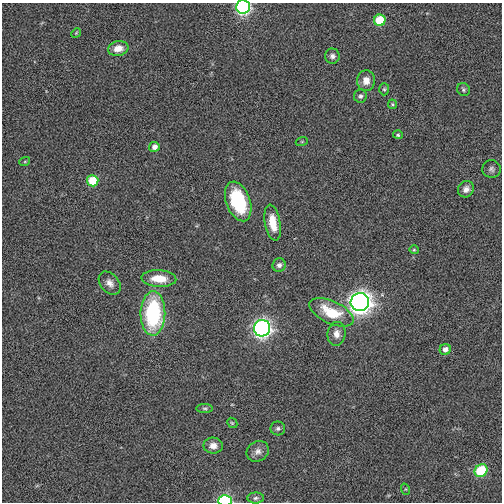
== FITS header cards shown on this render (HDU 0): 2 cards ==
NAXIS1  =                  500
NAXIS2  =                  500

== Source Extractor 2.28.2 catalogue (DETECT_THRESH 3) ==
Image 500 x 500 px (HDU 0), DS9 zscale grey, 1 PNG px = 1 image px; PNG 504 x 504 px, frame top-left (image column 1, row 500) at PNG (2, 3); each listed source drawn as its Kron ellipse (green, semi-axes under 4 px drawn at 4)
Background -0.001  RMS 0.091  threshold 0.274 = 3 sigma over >= 5 px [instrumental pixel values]
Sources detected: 38; all 38 listed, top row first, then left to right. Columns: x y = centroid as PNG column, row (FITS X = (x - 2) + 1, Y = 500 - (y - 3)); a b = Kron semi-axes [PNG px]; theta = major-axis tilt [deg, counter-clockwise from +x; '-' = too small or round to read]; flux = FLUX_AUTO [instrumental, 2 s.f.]
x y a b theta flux
243 7 7 6 - 1100
380 20 6 5 - 210
76 33 5 4 - 6.8
118 48 10 7 12 71
332 56 7 7 - 22
366 81 10 9 - 59
384 89 6 5 - 10
463 89 7 6 - 13
360 96 6 6 - 16
392 104 5 4 - 7.5
398 135 5 4 - 8.2
302 141 6 4 19 7.3
154 147 5 5 - 32
25 161 5 3 - 6.4
491 169 9 9 - 19
93 181 6 5 - 180
466 189 8 7 - 33
238 201 20 12 -70 430
273 223 18 8 -80 100
414 250 5 4 - 7
279 265 7 6 - 20
159 279 17 8 -3 120
110 283 13 9 -51 40
360 302 9 9 - 3900
331 312 23 11 -25 210
153 313 22 12 90 660
262 328 8 8 - 2000
337 334 12 9 85 43
445 349 5 5 - 38
205 408 8 4 0 11
232 423 6 4 -43 7.9
278 428 7 7 - 17
213 446 9 8 - 46
258 451 12 9 33 39
481 471 7 6 - 290
405 489 6 3 -71 6.8
256 498 8 5 3 15
225 501 6 5 - 750
At the frame edge (FLAGS 8, measured only in part): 2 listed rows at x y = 243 7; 225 501